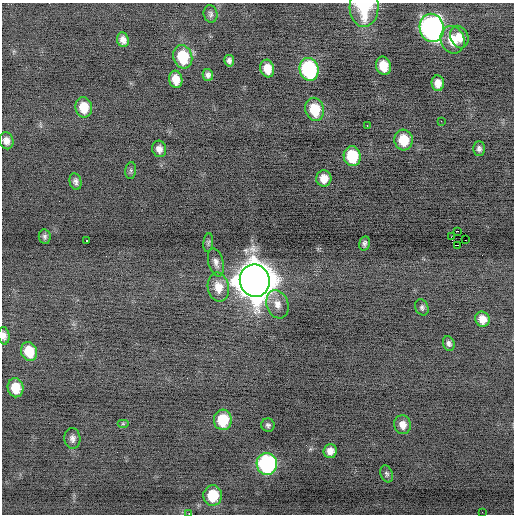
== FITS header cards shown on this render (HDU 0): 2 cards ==
NAXIS1  =                  512 / Axis length
NAXIS2  =                  512 / Axis length

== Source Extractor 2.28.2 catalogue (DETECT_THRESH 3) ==
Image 512 x 512 px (HDU 0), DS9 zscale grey, 1 PNG px = 1 image px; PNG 516 x 516 px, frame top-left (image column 1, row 512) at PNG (2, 3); each listed source drawn as its Kron ellipse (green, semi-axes under 4 px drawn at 4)
Background -0.315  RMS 0.68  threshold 2.05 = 3 sigma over >= 5 px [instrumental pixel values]
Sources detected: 55; all 55 listed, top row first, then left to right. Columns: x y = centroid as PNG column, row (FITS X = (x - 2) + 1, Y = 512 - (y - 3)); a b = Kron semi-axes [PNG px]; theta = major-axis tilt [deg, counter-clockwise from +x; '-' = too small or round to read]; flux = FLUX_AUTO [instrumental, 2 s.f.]
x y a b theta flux
364 7 20 14 88 2100
210 14 9 7 -76 130
432 28 14 12 -79 13000
459 37 11 9 -68 500
123 40 7 6 - 250
452 40 14 11 -69 920
183 57 12 9 -76 1700
229 61 6 5 - 160
383 66 9 7 -77 850
267 69 9 7 -76 600
309 69 12 9 -75 5100
208 75 6 5 - 150
176 79 9 6 -80 540
438 83 8 6 -84 410
84 107 10 8 -79 840
315 109 12 9 -76 1300
441 121 3 2 - 72
367 125 3 2 - 230
404 140 10 9 - 1100
6 141 8 7 - 280
159 149 8 7 - 250
479 149 7 6 - 150
352 156 10 8 -81 1700
131 170 8 5 84 110
324 178 8 7 - 490
76 181 8 6 -78 170
457 231 3 2 - 140
45 237 7 6 - 110
451 237 2 2 - 970
465 240 2 2 - 57
87 241 3 2 - 47
208 243 9 4 83 94
364 243 7 5 76 130
458 245 3 2 - 480
216 262 14 7 -76 250
255 281 16 15 - 130000
218 287 15 10 -79 660
277 304 14 10 -70 430
422 307 8 6 -67 120
482 319 7 7 - 420
4 336 9 5 -84 190
449 343 7 5 -73 140
29 351 9 8 - 960
16 388 9 8 - 880
223 420 10 9 - 1600
123 424 6 4 0 60
268 425 6 6 - 120
403 425 9 8 - 370
72 438 10 8 -86 210
330 451 7 6 - 310
267 464 11 10 - 7900
387 474 9 6 -70 120
213 496 10 9 - 1400
482 512 2 2 - 26
189 514 2 2 - 1100
At the frame edge (FLAGS 8, measured only in part): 3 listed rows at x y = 364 7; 4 336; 189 514